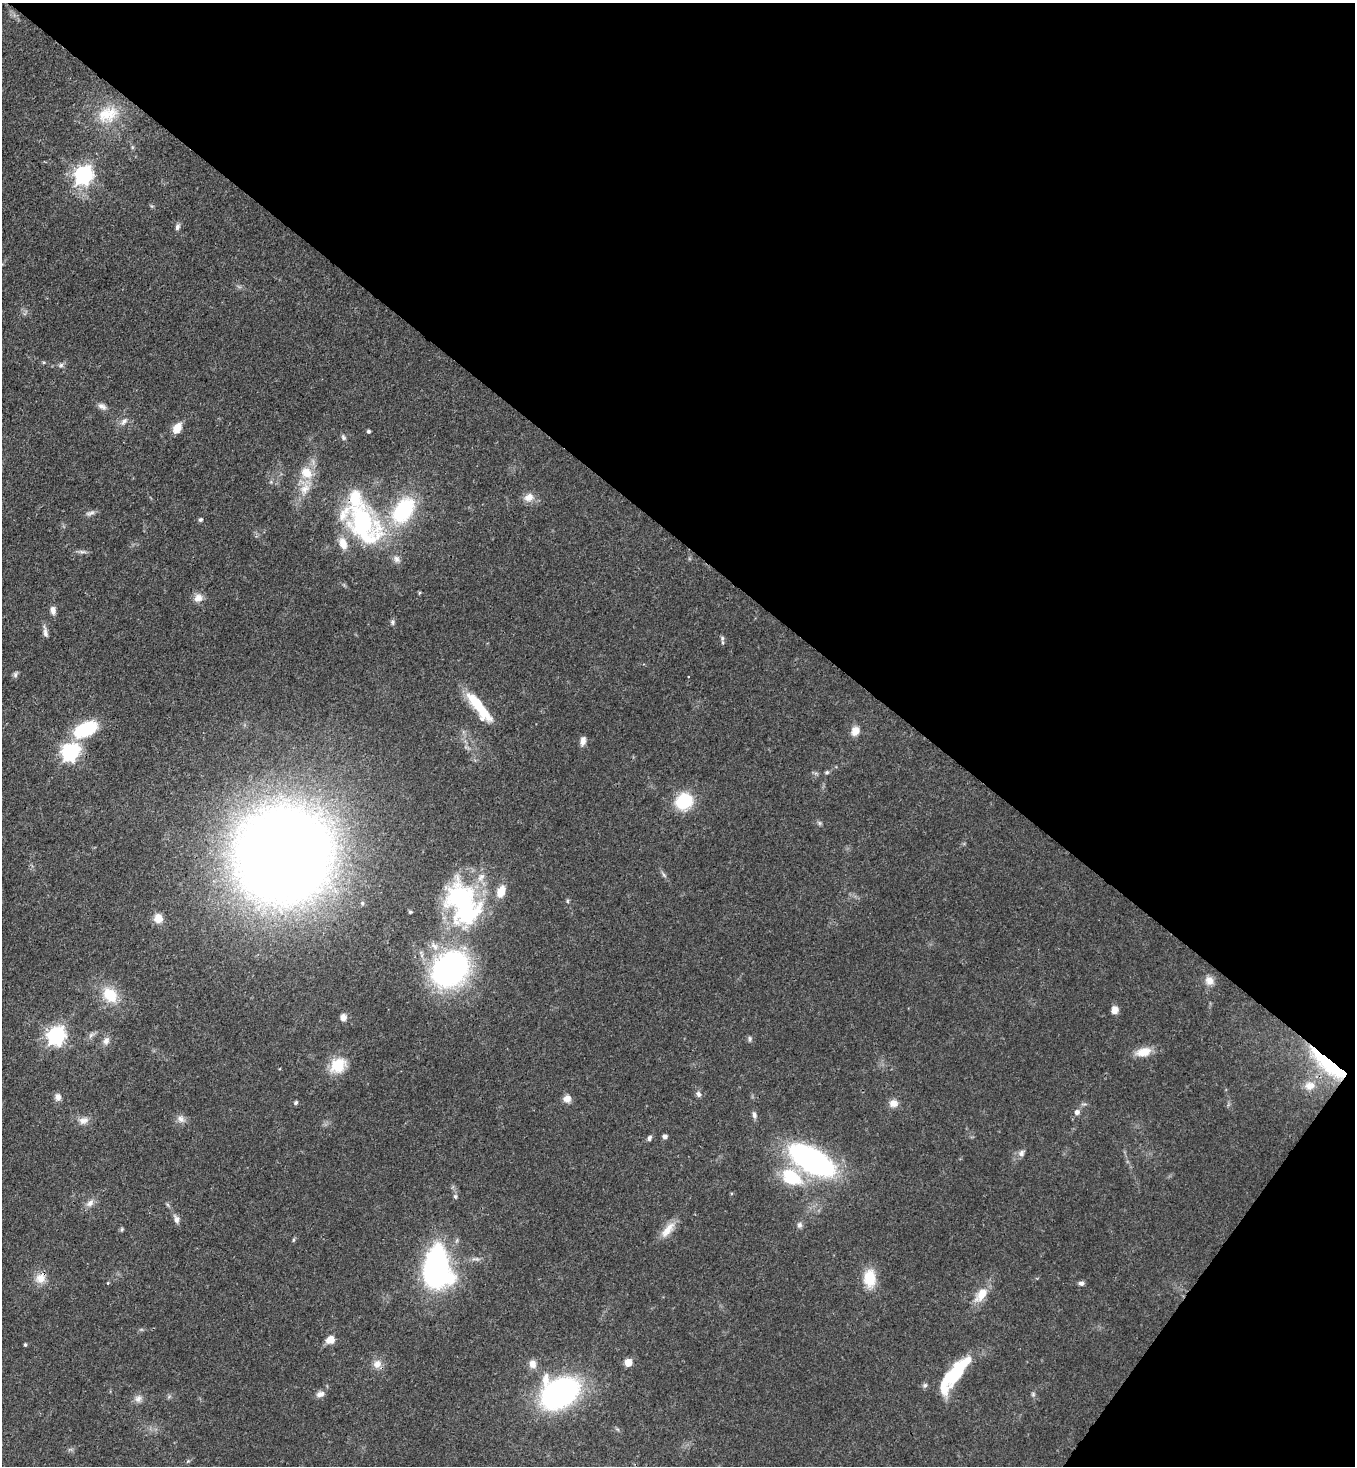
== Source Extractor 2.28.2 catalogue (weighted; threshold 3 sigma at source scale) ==
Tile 8 of 4 x 4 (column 4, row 2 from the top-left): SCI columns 4422-5774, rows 2990-4453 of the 5999 x 5977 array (HDU 1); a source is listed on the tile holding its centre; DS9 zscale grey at full resolution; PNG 1357 x 1468 px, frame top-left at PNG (2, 3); no overlay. Shown black and unused: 40% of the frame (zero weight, under 3 of 4 exposures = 7% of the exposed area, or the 3 px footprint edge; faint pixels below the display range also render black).
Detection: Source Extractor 2.28.2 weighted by HDU 2 'WHT'; one run over the whole footprint, this tile lists its part. Background 0.0707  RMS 0.004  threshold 0.0179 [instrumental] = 3 sigma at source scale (4.5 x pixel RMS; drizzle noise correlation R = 1.50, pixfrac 1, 0.05/0.05 arcsec/px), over >= 5 px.
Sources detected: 100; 1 inside a brighter object's white glare — not listed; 7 inside a brighter listed object's ellipse — not listed separately; the other 92 listed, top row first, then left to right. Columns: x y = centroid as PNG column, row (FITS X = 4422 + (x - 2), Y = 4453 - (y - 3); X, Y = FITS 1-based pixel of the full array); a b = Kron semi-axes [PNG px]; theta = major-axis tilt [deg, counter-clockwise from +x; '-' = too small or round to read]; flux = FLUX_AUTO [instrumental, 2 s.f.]
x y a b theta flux
108 114 31 20 15 13
83 175 7 7 - 170
177 227 8 5 66 1.1
61 365 6 6 - 0.95
102 406 13 7 -30 1.8
124 421 12 7 49 1.8
177 428 13 9 57 4.2
368 431 4 4 - 0.85
343 437 8 5 -70 0.91
306 473 18 14 -37 7.8
305 488 16 12 47 5.4
529 497 14 11 22 3.4
403 510 34 21 56 34
90 513 14 5 15 1.4
200 520 5 4 - 0.77
363 522 43 30 -38 63
82 552 12 4 -7 1.1
396 559 11 8 -48 1.9
419 593 5 3 - 0.43
198 598 13 11 46 2.9
53 610 10 6 -86 2
393 622 7 5 71 0.86
45 632 16 5 -81 1.8
722 638 8 6 70 1
15 675 8 6 76 0.92
479 706 40 9 -50 16
85 729 24 13 25 23
855 731 11 9 67 3.5
583 741 11 6 82 2.1
70 753 7 7 - 130
827 772 6 5 - 0.68
684 801 17 15 33 19
819 823 6 4 72 0.67
284 855 63 62 - 890
664 875 8 4 -53 0.82
501 892 11 7 68 7.7
567 901 6 4 90 0.54
463 904 58 38 -65 67
158 918 7 6 - 7.8
434 946 13 7 -52 2.8
450 969 32 25 42 120
1209 980 12 11 - 3.2
110 995 20 15 -50 11
1115 1010 8 6 69 3.4
343 1017 9 8 - 2.2
56 1035 7 7 - 170
750 1039 7 5 89 0.79
106 1041 11 8 75 2
1143 1052 18 10 13 6.2
338 1065 20 17 43 11
1329 1065 53 13 -40 33
1310 1086 14 11 8 4.5
698 1094 8 6 -72 1.3
58 1097 9 7 -85 2
567 1099 9 8 - 2.7
296 1102 6 5 - 0.67
893 1103 11 9 9 2.9
1077 1112 7 7 - 1.6
754 1115 10 6 -75 1.2
181 1119 11 9 -53 2.2
83 1121 14 9 21 2.8
665 1137 5 4 - 1.6
649 1138 7 5 72 0.98
1021 1153 9 7 52 1.7
812 1160 36 16 -30 120
791 1177 29 20 -32 19
455 1196 7 5 -75 0.85
90 1203 12 8 38 2.3
176 1219 10 6 -75 1.8
800 1225 8 7 - 1.3
122 1229 6 4 48 0.56
668 1230 26 10 51 5.3
293 1240 6 4 72 0.51
437 1268 41 26 -88 92
40 1278 15 13 36 4.6
869 1278 21 14 -87 10
108 1283 4 3 - 0.37
1081 1283 7 5 -1 1.2
981 1294 19 10 50 7.1
330 1339 8 7 - 4.7
25 1345 4 3 - 0.55
967 1360 20 11 45 5.7
628 1362 5 5 - 9.8
377 1364 13 11 49 3.2
532 1364 11 9 -88 2.7
951 1376 25 15 78 13
925 1385 6 6 - 0.84
559 1393 32 24 27 100
320 1394 10 7 14 2.1
1033 1394 6 5 - 0.65
138 1399 11 9 76 2.2
188 1461 6 4 44 0.55
Overlapping masked pixels (flux is a lower limit): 2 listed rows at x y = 1329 1065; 40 1278